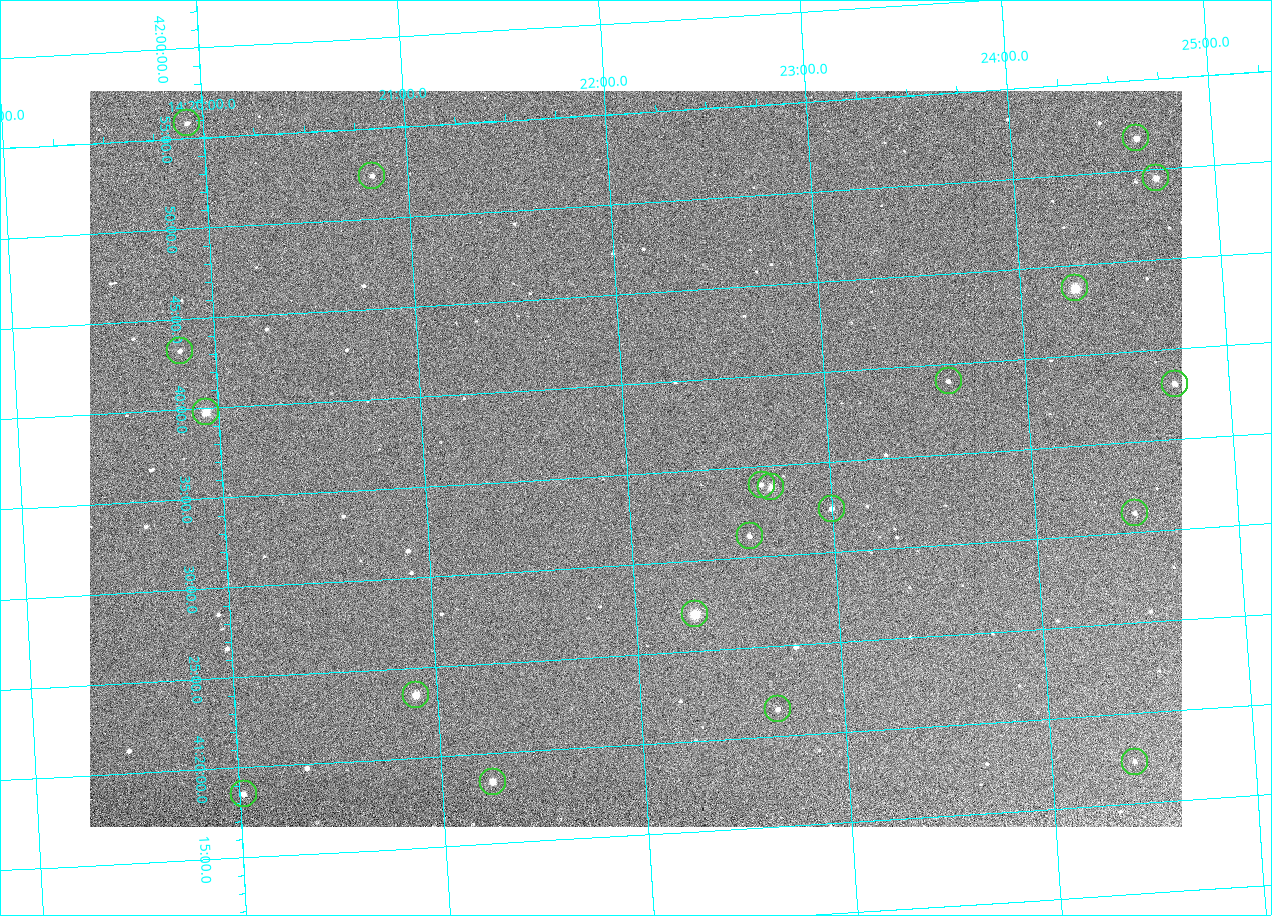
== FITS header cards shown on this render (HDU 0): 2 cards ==
NAXIS1  =                 1092 /fastest changing axis
NAXIS2  =                  736 /next to fastest changing axis

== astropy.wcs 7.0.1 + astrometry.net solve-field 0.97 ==
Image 1092 x 736 px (HDU 0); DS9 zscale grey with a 90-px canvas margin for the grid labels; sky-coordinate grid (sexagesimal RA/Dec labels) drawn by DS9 from the SOLVED WCS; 20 Tycho-2 reference stars matched to detected sources circled (green)
Header WCS: none
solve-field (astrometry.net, Tycho-2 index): SOLVED blind (the file carries no WCS)
Solved WCS: RA---TAN-SIP/DEC--TAN-SIP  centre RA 14:22:03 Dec +41:36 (215.51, +41.60 deg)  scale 3.33 arcsec/px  FOV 60.6' x 40.8'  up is +3 deg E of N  parity flipped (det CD > 0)
(file carries no celestial WCS; the grid is the blind solution)
Tycho-2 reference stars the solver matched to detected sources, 20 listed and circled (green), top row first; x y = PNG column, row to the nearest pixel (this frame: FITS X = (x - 90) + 1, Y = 736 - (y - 91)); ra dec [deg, ICRS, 3 dp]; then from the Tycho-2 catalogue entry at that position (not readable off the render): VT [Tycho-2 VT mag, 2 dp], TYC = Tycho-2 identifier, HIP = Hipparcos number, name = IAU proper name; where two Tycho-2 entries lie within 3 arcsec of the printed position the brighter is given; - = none
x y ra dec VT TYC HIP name
187 123 214.980 +41.931 11.35 3038-237-1 - -
1136 138 216.156 +41.863 10.20 3038-555-1 - -
372 176 215.206 +41.873 11.51 3038-538-1 - -
1156 178 216.177 +41.826 10.45 3038-108-1 - -
1075 288 216.068 +41.729 8.81 3038-334-1 70409 -
180 351 214.956 +41.721 12.00 3038-491-1 - -
949 381 215.904 +41.651 11.40 3038-603-1 - -
1175 384 216.183 +41.635 11.01 3038-413-1 - -
206 412 214.985 +41.663 9.23 3038-464-1 - -
762 485 215.666 +41.567 11.76 3038-461-1 - -
771 487 215.677 +41.563 10.23 3038-459-1 - -
832 509 215.750 +41.540 11.12 3038-479-1 - -
1135 513 216.123 +41.518 12.02 3038-258-1 - -
750 536 215.647 +41.519 11.59 3038-488-1 - -
695 614 215.574 +41.451 8.73 3038-566-1 70240 -
416 695 215.224 +41.391 9.78 3038-588-1 - -
778 709 215.668 +41.358 11.71 3038-531-1 - -
1135 762 216.103 +41.289 12.07 3038-286-1 - -
493 782 215.313 +41.307 10.54 3038-302-1 - -
244 794 215.006 +41.309 11.67 3038-298-1 - -